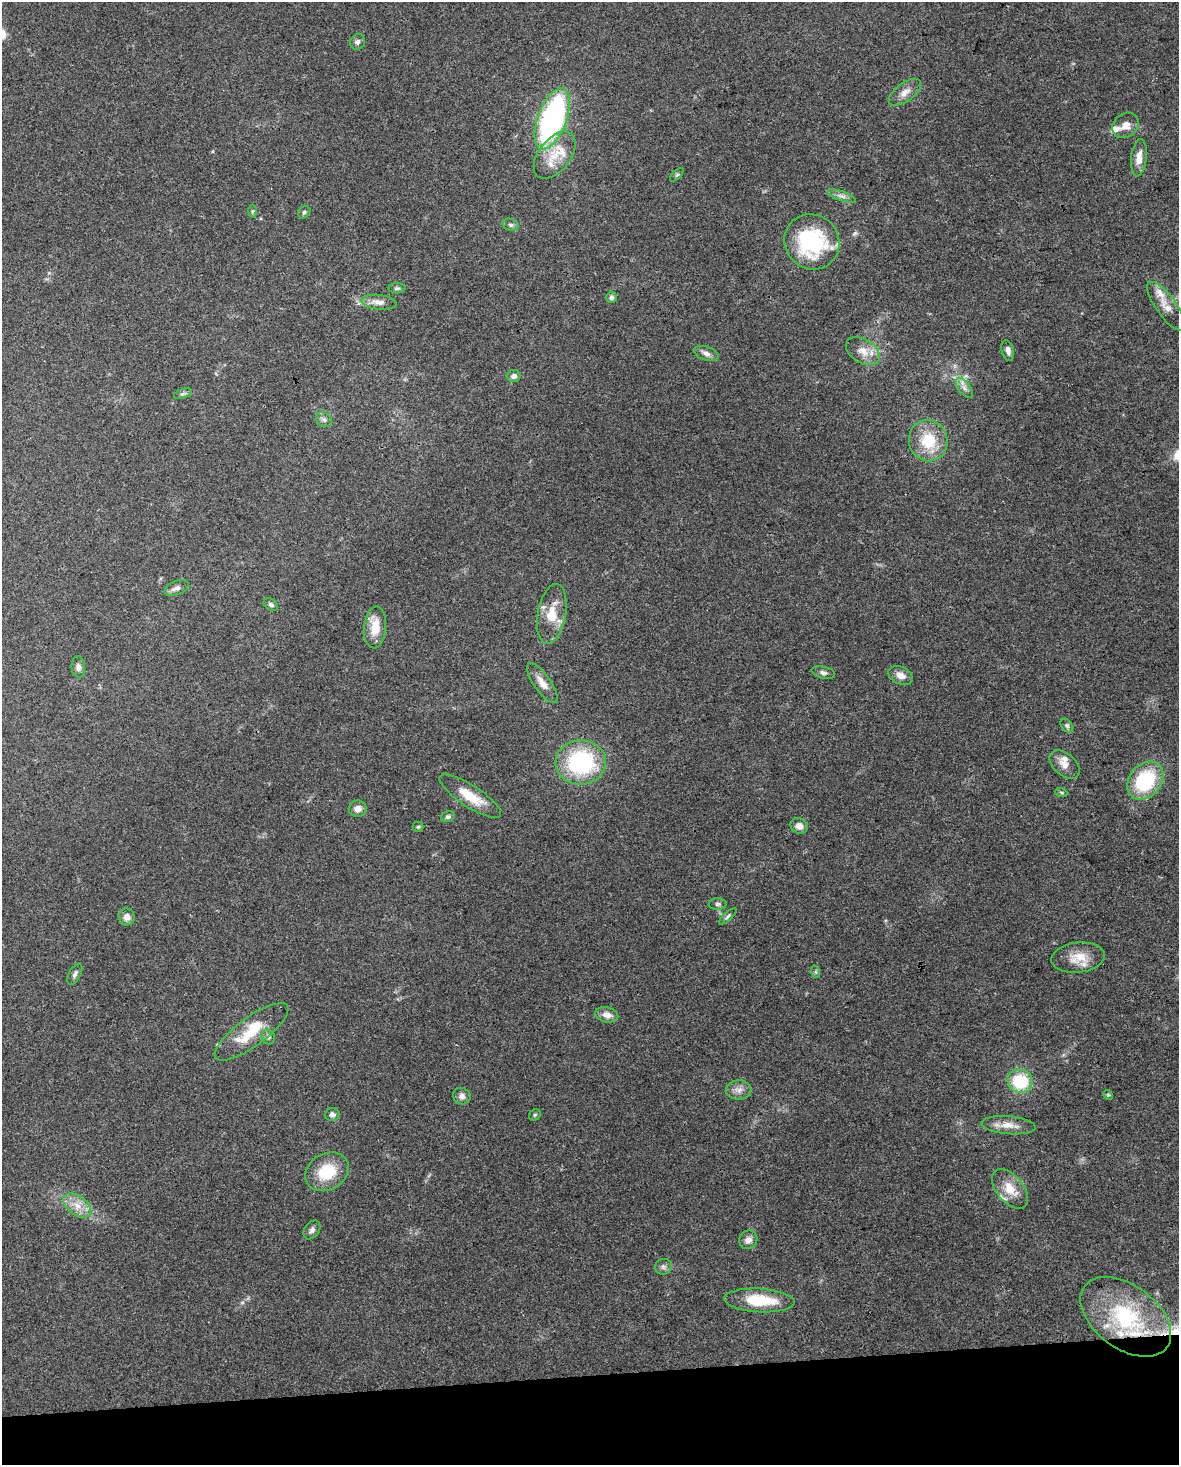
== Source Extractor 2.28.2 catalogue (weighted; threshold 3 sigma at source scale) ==
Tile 10 of 4 x 3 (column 2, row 3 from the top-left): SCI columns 1177-2353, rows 61-1523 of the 4706 x 4467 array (HDU 1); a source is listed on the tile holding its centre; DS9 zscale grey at full resolution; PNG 1181 x 1467 px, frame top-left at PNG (2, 2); each listed source drawn as its Kron ellipse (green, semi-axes under 4 px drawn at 4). Shown black and unused: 6% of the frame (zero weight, under 3 of 4 exposures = <1% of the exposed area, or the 3 px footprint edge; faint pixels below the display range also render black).
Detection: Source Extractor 2.28.2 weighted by HDU 2 'WHT'; one run over the whole footprint, this tile lists its part. Background 0.0955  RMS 0.0055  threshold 0.025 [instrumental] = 3 sigma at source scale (4.5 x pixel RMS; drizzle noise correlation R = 1.50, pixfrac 1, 0.0396/0.0396 arcsec/px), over >= 5 px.
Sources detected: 73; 1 inside a brighter object's white glare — neither listed nor drawn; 6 inside a brighter listed object's ellipse — not listed separately; the other 66 listed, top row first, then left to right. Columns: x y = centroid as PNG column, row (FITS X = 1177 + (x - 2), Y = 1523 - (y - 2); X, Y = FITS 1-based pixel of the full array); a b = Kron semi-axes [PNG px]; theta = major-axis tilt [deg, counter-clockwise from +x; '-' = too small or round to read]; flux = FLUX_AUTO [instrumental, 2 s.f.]
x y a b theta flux
357 42 8 7 - 1.9
905 92 19 9 36 4.9
552 119 32 14 69 130
1125 125 14 11 37 5.4
555 155 27 16 52 14
1139 158 19 8 84 5.6
677 175 8 3 45 0.75
842 196 15 4 -19 2.5
252 211 6 4 88 0.84
304 212 7 5 45 1.2
511 225 8 6 -18 1.7
812 242 28 27 - 54
397 288 8 5 0 1.1
611 297 6 5 - 1.6
379 302 17 7 -6 4
1166 306 29 10 -54 7
863 351 18 12 -31 7.1
1008 351 10 6 -75 2.7
706 353 13 6 -18 2.7
513 376 7 6 - 2
964 388 12 6 -52 2.7
183 394 9 4 18 1.2
324 420 8 6 -38 1.7
928 441 21 19 -74 20
176 588 13 7 22 2.7
271 605 8 5 -33 1.4
552 614 30 14 79 14
375 627 21 11 86 11
78 667 11 7 -85 2.3
823 673 12 6 -14 1.9
901 675 13 8 -24 4.3
542 683 23 8 -55 5.4
1067 725 8 5 -49 1
581 762 25 22 2 60
1065 764 17 11 -41 5
1145 781 21 16 51 37
1061 792 6 4 -19 0.77
470 796 36 11 -33 13
358 809 9 8 - 3.3
448 817 7 5 15 1.1
799 826 9 7 -33 3.4
418 827 5 5 - 0.85
718 904 9 5 1 1.4
728 916 11 4 42 1.2
127 917 8 8 - 3.7
1078 958 27 15 6 11
816 972 6 4 -72 0.89
75 974 11 5 61 1.8
607 1015 12 7 -14 4.2
251 1032 44 14 36 20
268 1037 7 7 - 1.9
1020 1081 12 11 - 26
739 1090 12 9 1 3.8
1108 1095 5 4 - 0.69
462 1096 9 8 - 2.5
332 1114 7 6 - 2.2
535 1115 6 5 - 0.89
1008 1125 27 9 -5 6.6
327 1172 23 18 30 20
1010 1189 23 13 -50 11
77 1205 16 9 -36 6.7
312 1230 10 7 55 2.1
748 1240 9 8 - 3.1
663 1267 8 7 - 1.9
760 1300 35 12 -3 22
1126 1317 51 31 -37 54